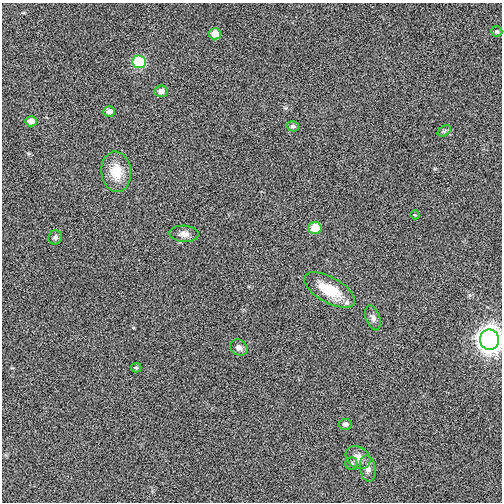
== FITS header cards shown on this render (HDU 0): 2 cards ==
NAXIS1  =                  500
NAXIS2  =                  500

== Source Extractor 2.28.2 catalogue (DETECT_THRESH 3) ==
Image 500 x 500 px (HDU 0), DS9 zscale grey, 1 PNG px = 1 image px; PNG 504 x 504 px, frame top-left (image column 1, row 500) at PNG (2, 3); each listed source drawn as its Kron ellipse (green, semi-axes under 4 px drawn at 4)
Background 0.00188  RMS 0.23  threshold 0.678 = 3 sigma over >= 5 px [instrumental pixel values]
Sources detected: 22; all 22 listed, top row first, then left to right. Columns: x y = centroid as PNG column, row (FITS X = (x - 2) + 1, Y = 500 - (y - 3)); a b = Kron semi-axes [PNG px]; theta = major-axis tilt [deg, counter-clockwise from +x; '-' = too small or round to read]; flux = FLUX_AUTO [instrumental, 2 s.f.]
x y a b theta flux
497 32 5 5 - 31
215 34 6 5 - 160
139 62 7 6 - 800
161 91 7 6 - 78
109 111 6 5 - 66
31 121 6 5 - 110
293 126 6 5 - 34
444 131 7 4 34 32
116 172 20 15 -84 320
415 215 5 3 - 13
315 228 7 6 - 280
184 234 14 8 -3 94
55 237 7 6 - 43
330 290 28 13 -29 510
373 318 13 7 -72 65
489 340 10 9 - 10000
239 348 9 7 -34 66
136 368 5 4 - 21
345 424 6 5 - 68
358 457 13 10 -37 140
351 464 6 6 - 33
368 468 13 8 -80 87
At the frame edge (FLAGS 8, measured only in part): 1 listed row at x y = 489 340